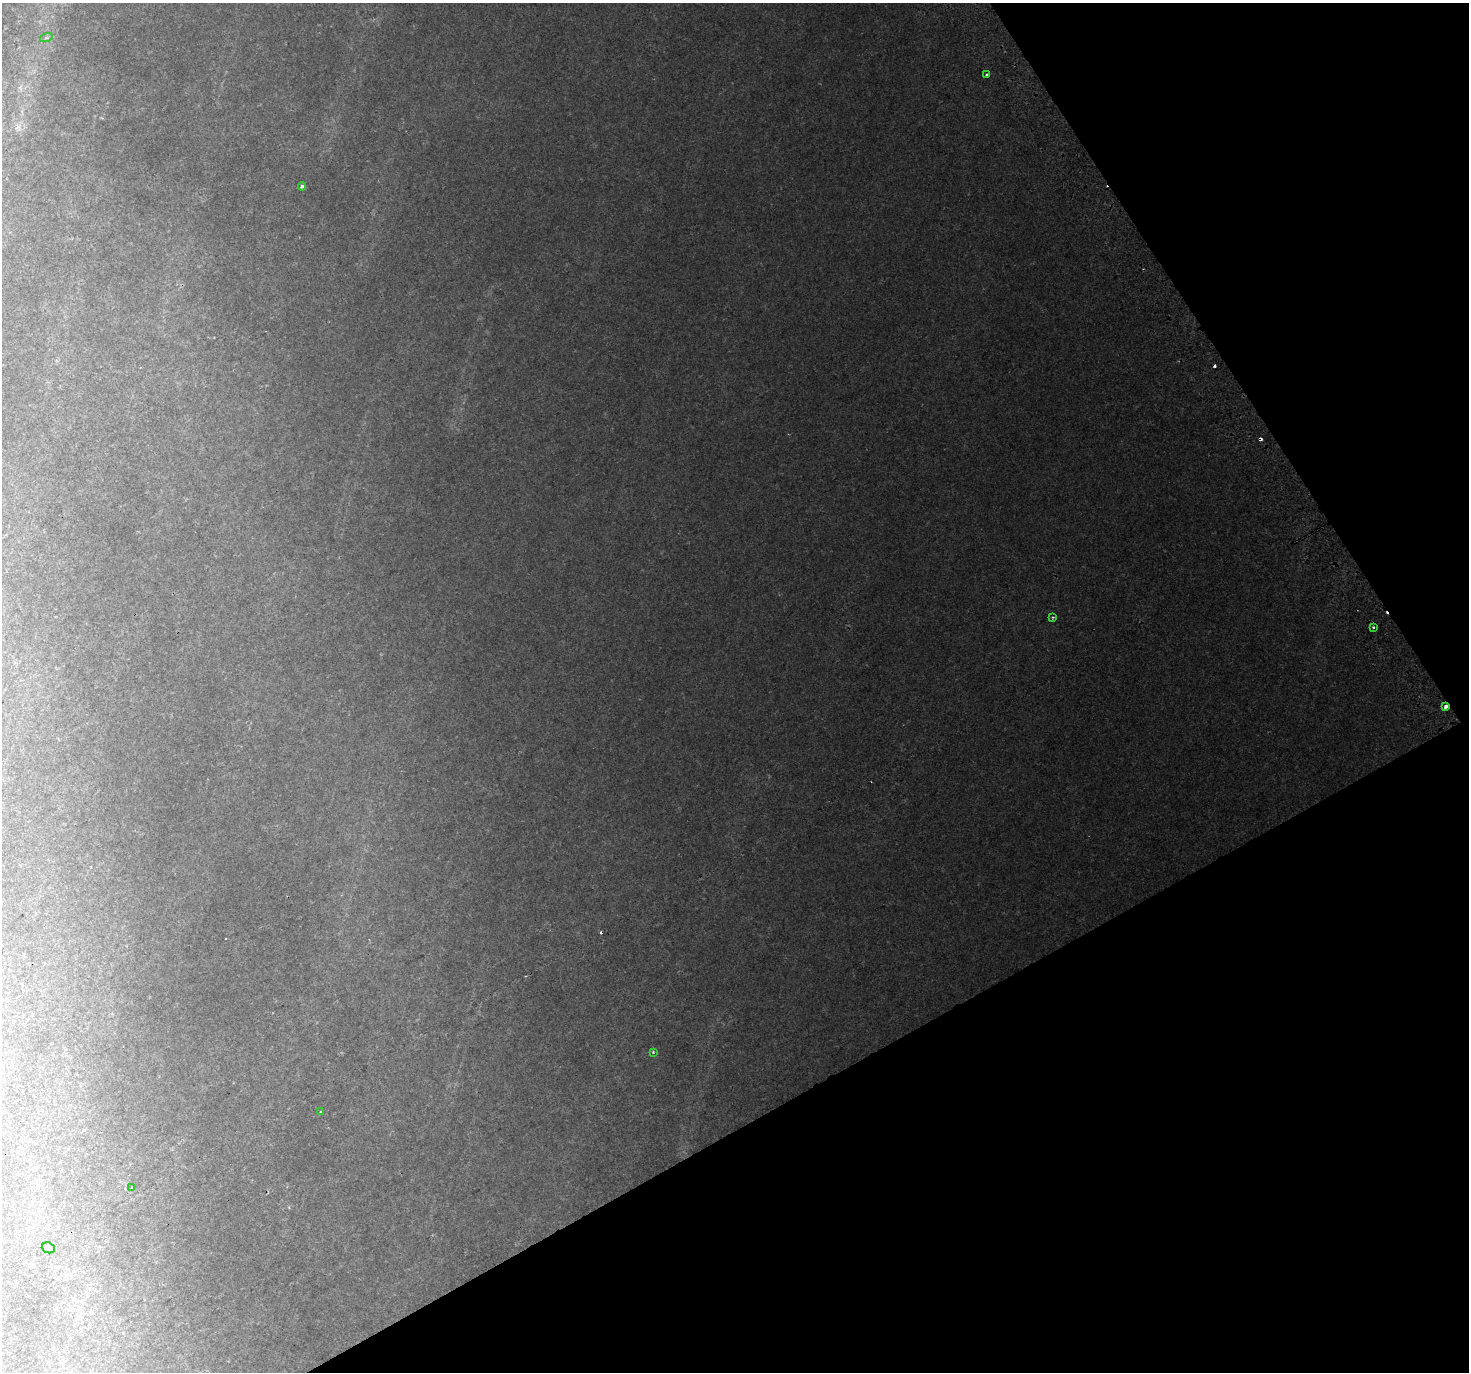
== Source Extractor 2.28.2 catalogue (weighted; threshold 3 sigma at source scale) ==
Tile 12 of 4 x 4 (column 4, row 3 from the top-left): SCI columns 4441-5907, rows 1569-2938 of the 5943 x 5816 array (HDU 1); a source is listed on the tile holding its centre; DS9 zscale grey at full resolution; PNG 1471 x 1374 px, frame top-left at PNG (2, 3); each listed source drawn as its Kron ellipse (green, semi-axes under 4 px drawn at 4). Shown black and unused: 28% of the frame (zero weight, under 2 of 3 exposures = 3% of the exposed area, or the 3 px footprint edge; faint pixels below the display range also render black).
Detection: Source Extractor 2.28.2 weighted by HDU 2 'WHT'; one run over the whole footprint, this tile lists its part. Background 0.118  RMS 0.012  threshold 0.0542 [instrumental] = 3 sigma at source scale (4.5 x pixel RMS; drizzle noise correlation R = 1.50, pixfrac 1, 0.0396/0.0396 arcsec/px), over >= 5 px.
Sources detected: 13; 3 cosmic-ray / hot-pixel residue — neither listed nor drawn; the other 10 listed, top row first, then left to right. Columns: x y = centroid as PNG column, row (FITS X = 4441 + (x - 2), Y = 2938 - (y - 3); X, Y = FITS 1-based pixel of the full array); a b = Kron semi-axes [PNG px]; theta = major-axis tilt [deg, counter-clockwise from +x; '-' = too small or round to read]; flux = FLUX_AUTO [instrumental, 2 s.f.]
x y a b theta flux
46 38 6 4 18 2.1
986 74 3 2 - 1.7
302 186 4 3 - 4.1
1052 617 3 3 - 1.3
1373 627 3 3 - 2.9
1446 706 4 3 - 6.4
653 1052 3 3 - 1.1
320 1112 3 3 - 2.7
131 1188 2 2 - 0.93
48 1248 7 5 -21 2.6
Overlapping masked pixels (flux is a lower limit): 1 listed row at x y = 1446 706